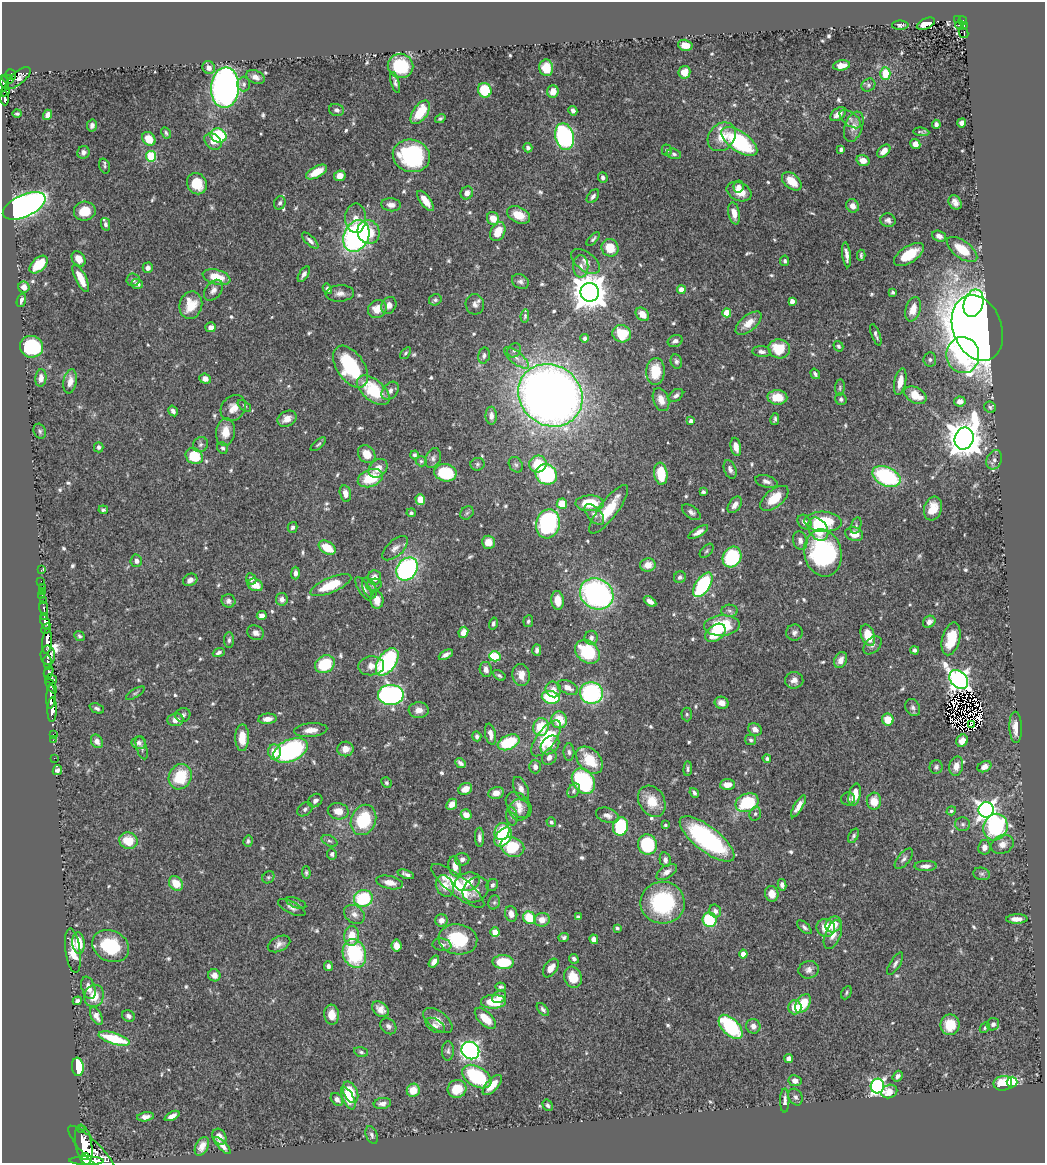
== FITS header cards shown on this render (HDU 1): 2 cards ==
NAXIS1  =                 1043
NAXIS2  =                 1161

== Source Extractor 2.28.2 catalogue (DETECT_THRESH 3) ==
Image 1043 x 1161 px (HDU 1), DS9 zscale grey, 1 PNG px = 1 image px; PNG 1047 x 1165 px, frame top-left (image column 1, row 1161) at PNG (2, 2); each listed source drawn as its Kron ellipse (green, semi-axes under 4 px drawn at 4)
Background 0.419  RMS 0.015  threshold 0.0437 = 3 sigma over >= 5 px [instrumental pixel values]
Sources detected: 677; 12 with non-positive FLUX_AUTO (blend fragments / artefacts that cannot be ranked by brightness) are neither listed nor drawn; of the other 665, the 500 brightest by FLUX_AUTO listed and drawn (165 fainter detections omitted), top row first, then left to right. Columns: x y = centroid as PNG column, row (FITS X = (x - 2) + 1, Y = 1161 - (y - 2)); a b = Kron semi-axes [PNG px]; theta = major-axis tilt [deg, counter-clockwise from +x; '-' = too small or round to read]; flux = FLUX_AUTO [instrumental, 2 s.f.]
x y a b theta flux
957 20 2 2 - 6.7
963 21 4 3 - 68
926 24 10 5 24 13
900 25 8 4 0 2.5
960 25 4 3 - 58
964 26 4 2 - 17
963 33 5 4 - 29
685 45 7 5 -15 10
842 65 8 5 8 9.1
401 66 13 12 - 49
209 68 7 6 - 6
546 68 8 7 - 21
684 72 6 6 - 12
885 73 6 5 - 27
11 74 5 5 - 260
255 77 9 6 -21 5.9
18 78 15 6 39 210
8 79 6 4 -19 210
4 82 7 4 -68 270
395 82 10 4 -74 2.9
244 84 7 6 - 2.7
868 85 7 6 - 2.6
225 88 20 14 86 420
485 90 7 6 - 45
5 91 5 4 - 130
553 91 6 5 - 8.4
5 98 7 3 -87 160
337 110 7 6 - 3.5
573 111 5 4 - 3.2
420 112 13 7 56 34
17 114 4 3 - 1.9
838 114 9 5 38 9.7
48 115 5 4 - 6.2
440 119 5 3 - 2
850 119 12 6 -37 4.8
962 123 4 4 - 4.4
936 124 4 4 - 2.9
92 126 6 5 - 3.4
854 127 16 9 70 8.5
921 132 8 3 -7 2
166 133 6 4 -61 1.9
218 135 8 7 - 66
564 137 13 9 -78 220
722 137 16 12 47 18
149 139 7 6 - 21
213 141 9 7 -44 8.8
739 142 21 10 -35 110
915 144 5 5 - 7.4
528 148 4 4 - 3
841 149 4 3 - 2.5
667 150 6 5 - 2.2
884 151 8 5 45 8.7
83 152 6 6 - 3.3
674 154 7 5 -15 2.4
151 156 5 5 - 57
411 156 19 16 -15 110
863 160 6 5 - 7.7
105 166 8 5 -71 2.1
316 172 11 5 28 19
340 176 6 5 - 9.4
603 178 5 5 - 3.1
792 181 11 7 -41 17
197 184 11 9 -59 24
738 186 6 5 - 4.2
739 192 13 9 -25 16
467 193 7 6 - 6.3
593 196 8 5 51 3.3
426 201 12 5 -54 12
955 202 7 6 - 5.5
280 203 7 5 69 2.9
391 205 10 6 -6 5.9
24 206 23 11 25 550
853 206 7 6 - 6.8
85 211 11 9 6 20
734 213 11 5 -79 9.9
519 215 12 8 -25 16
356 218 15 10 89 10
493 218 7 6 - 13
888 220 7 6 - 3.7
106 224 6 4 -78 2.7
369 232 12 11 - 26
498 232 10 7 64 18
356 236 16 12 65 250
939 236 7 5 -21 4.5
593 239 8 4 46 2
310 241 11 4 -45 4.1
610 248 9 8 - 19
962 249 18 8 -36 27
909 254 17 8 33 29
846 255 12 3 -83 5.7
861 255 6 3 -87 1.8
79 259 8 6 -55 8.9
586 261 17 9 -36 7.2
785 261 5 4 - 2
39 264 11 6 44 26
581 266 11 7 -90 6.6
148 268 5 5 - 4.7
304 274 9 4 59 4
217 277 14 7 -15 24
81 278 15 5 -64 14
133 280 6 6 - 3.3
520 281 9 7 -31 3.6
137 284 6 5 - 4.8
24 287 5 5 - 7.6
327 289 5 4 - 2.9
213 290 12 7 52 5.6
681 290 4 4 - 11
590 292 9 9 - 2300
893 292 4 3 - 1.9
340 293 14 8 4 6.6
21 300 7 3 72 2.8
435 300 6 5 - 2.3
792 301 4 4 - 5.6
973 303 14 9 71 150
475 304 10 9 - 5.1
191 305 14 11 76 24
389 305 9 7 60 6
377 309 10 8 36 13
913 309 12 7 73 12
727 313 4 4 - 23
642 314 7 5 -45 14
525 316 7 4 84 1.8
749 323 15 7 39 12
211 327 5 5 - 4.8
977 328 34 24 -70 2400
622 334 9 8 - 35
876 335 11 4 -70 2.6
585 338 4 4 - 3
675 341 7 5 20 3.9
838 346 5 4 - 2.1
31 347 11 11 - 80
779 349 11 9 -10 30
514 350 7 6 - 2.7
762 352 9 5 -4 3.5
405 353 7 4 51 1.9
484 355 8 5 77 2.9
963 355 18 16 -82 69
516 358 15 6 -39 6.7
930 360 7 6 - 2.4
676 361 7 5 -77 2.8
351 367 23 13 -56 79
655 371 13 9 87 26
815 374 5 3 - 2.1
41 378 9 5 84 5.9
205 379 6 5 - 6.7
70 381 12 6 80 8.3
900 382 13 5 78 12
840 388 8 5 84 1.9
373 390 19 10 -39 51
390 391 10 7 50 5.1
550 395 33 30 -37 1200
676 395 8 5 38 3.6
915 395 12 7 -29 19
777 397 10 7 -4 19
841 399 6 5 - 2.7
661 400 12 7 -70 9.8
960 401 5 5 - 7.8
244 406 8 4 -37 1.9
990 407 6 5 - 1.9
233 408 14 11 47 11
173 411 5 4 - 3.8
491 416 9 5 -89 4.6
287 419 10 7 26 9.7
775 419 6 3 76 1.9
691 421 4 4 - 5
40 431 8 6 -64 2.3
225 432 14 9 84 13
964 439 11 9 68 2600
318 444 9 4 40 1.9
200 445 8 7 - 3
99 447 5 5 - 2.7
736 447 9 5 -79 7.8
223 448 6 5 - 2.1
367 454 10 8 -49 16
414 455 4 4 - 2.1
194 456 9 7 -35 39
433 458 10 7 66 3.9
994 460 10 7 65 4.9
421 461 5 5 - 1.8
477 464 7 6 - 2.2
538 464 9 8 - 28
516 465 8 6 -56 2.4
378 468 10 8 45 10
730 469 9 6 -70 4.4
445 473 11 8 -10 52
546 474 11 10 - 100
661 474 11 6 -83 31
886 476 15 9 -25 100
370 478 13 8 20 33
766 481 11 6 -14 4.1
703 492 4 3 - 2
345 494 8 5 -77 7.2
774 498 17 8 39 21
420 500 5 5 - 13
590 503 14 8 2 31
562 504 5 5 - 23
735 505 9 5 56 5.5
609 509 29 9 53 33
933 509 12 8 72 17
103 510 5 4 - 1.9
691 512 11 6 -36 3.3
411 513 4 4 - 2.1
467 513 7 6 - 2.6
594 514 12 6 -47 5.8
804 522 8 6 -50 5.4
823 522 19 10 -3 47
548 524 14 12 76 140
856 525 8 5 75 2.2
293 527 5 5 - 2.8
818 529 12 9 -57 23
698 532 11 4 31 5.3
854 534 9 7 -15 13
800 540 9 7 -72 4.8
488 542 6 6 - 11
327 548 9 6 -33 24
395 548 16 8 42 6.5
707 551 8 5 46 1.9
823 553 24 18 -78 170
732 557 11 9 61 77
136 561 6 6 - 4.8
648 565 8 6 14 11
407 569 12 9 55 200
41 570 3 2 - 6.1
295 573 6 4 89 4.1
375 577 7 6 - 8.7
680 577 6 5 - 2.8
251 579 6 5 - 3.3
190 580 7 6 - 5.2
41 581 2 2 - 9.9
255 585 8 6 -24 14
331 585 22 7 23 34
374 585 8 6 18 2.6
703 585 14 7 57 97
42 587 2 2 - 7
369 588 11 6 -66 3.6
364 589 13 5 -57 3.9
42 591 3 3 - 32
597 594 17 15 -30 240
42 595 3 2 - 3.7
282 599 6 6 - 4.7
43 600 2 2 - 35
377 600 9 6 -89 9.9
558 600 9 6 -83 13
228 601 7 6 - 3.8
650 601 7 4 -33 5.9
44 608 7 3 -80 120
729 611 8 6 -3 3
262 616 5 4 - 5
44 617 4 3 - 170
528 621 6 4 83 2.1
45 622 7 4 -66 540
929 622 7 5 42 5.5
493 623 6 4 73 2.4
722 626 18 10 4 54
46 628 5 3 - 330
463 632 5 4 - 9.3
256 633 8 7 - 4.8
715 633 11 7 38 25
794 633 8 8 - 3.7
868 635 11 6 -71 20
80 636 5 4 - 1.9
591 638 7 6 - 3.6
951 639 17 8 74 29
229 640 8 5 89 2.8
47 641 13 4 85 1500
872 645 11 7 45 4.4
537 650 6 4 -88 3
915 650 4 4 - 2.5
219 652 6 4 24 3.2
587 652 14 10 -41 58
48 655 10 7 -88 500
446 655 8 4 29 3.9
495 656 6 5 - 59
841 660 8 6 64 6.8
48 662 7 3 -83 280
387 662 15 9 56 150
325 664 10 8 31 51
371 666 13 9 6 9
486 669 8 6 -79 5.9
49 672 6 4 69 380
499 675 7 4 -32 2.2
521 675 11 8 -80 11
51 679 6 3 -16 190
794 680 9 8 - 5.4
959 680 11 8 -47 570
51 686 8 4 -57 300
568 687 11 6 -26 7.2
553 689 8 7 - 6.2
135 693 10 4 32 1.9
591 693 11 11 - 120
391 695 13 10 0 260
51 697 12 5 87 990
551 697 9 6 -14 57
722 703 7 6 - 7.9
97 708 7 4 -23 2.7
913 708 9 7 -62 3.4
52 710 12 4 89 1000
419 710 10 8 1 7.4
687 714 7 5 -88 1.8
183 715 7 7 - 3.2
267 719 9 5 6 7.5
175 720 8 6 7 7.6
559 720 8 8 - 23
888 720 6 5 - 18
971 725 4 2 - 1.9
541 727 9 7 74 29
1016 727 16 6 -88 11
755 729 7 6 - 5.4
311 730 16 7 5 9.5
53 734 3 2 - 13
491 734 11 5 -78 6.3
477 736 5 4 - 3.1
242 738 13 7 89 16
546 738 21 9 52 46
53 740 2 2 - 11
751 740 6 5 - 2.1
97 741 7 5 -57 6.3
962 741 6 5 - 7.3
509 742 11 7 24 49
139 743 7 6 - 3.4
550 745 10 8 45 9.7
142 748 12 5 -74 3
345 749 8 7 - 8.9
290 751 18 11 25 170
274 752 7 6 - 16
569 752 9 5 -88 2.6
549 757 8 7 - 5.1
54 758 2 2 - 9
767 758 4 4 - 2.1
589 760 15 10 -46 30
460 763 6 4 -39 3.1
956 766 10 6 77 7.3
535 767 7 6 - 4.6
936 767 7 6 - 2.4
984 767 7 5 26 6.2
688 769 7 4 86 2.2
57 770 5 4 - 3
180 777 13 11 61 41
583 781 14 10 -54 100
386 783 5 5 - 1.9
727 785 7 5 4 9.8
521 788 12 7 -66 5.6
465 789 7 5 29 11
574 791 8 5 55 2.3
496 793 8 6 12 9.4
694 793 5 3 - 2.5
855 795 11 6 77 16
848 799 7 6 - 2.4
315 801 7 6 - 4.4
652 801 16 12 -60 21
874 801 8 7 - 15
747 803 12 9 23 59
452 804 6 5 - 8.7
519 805 15 10 -45 9.5
798 806 12 4 59 7.3
305 809 8 6 38 2.9
519 810 10 10 - 7
986 810 8 7 - 500
338 811 10 8 -9 11
951 811 5 4 - 2
755 814 7 5 75 2.3
466 815 5 5 - 10
607 815 12 7 -19 5.2
512 817 9 5 -82 2.5
363 820 15 12 67 52
551 822 5 4 - 2
963 824 7 6 - 2.8
665 825 3 3 - 1.9
621 826 9 7 76 62
995 827 13 12 - 110
502 832 9 7 67 29
854 836 8 4 59 2.1
479 837 9 4 -89 3.7
503 837 11 7 50 48
707 839 33 12 -38 130
128 841 9 8 - 23
248 841 6 4 78 1.9
329 841 8 5 -26 2.4
647 844 10 9 - 63
1002 844 12 9 27 7.8
512 847 12 9 -22 39
984 847 7 6 - 5.5
332 854 5 5 - 2.7
462 859 7 6 - 3.9
904 859 12 6 51 3.8
665 860 7 5 -78 3.7
455 866 10 6 -76 7.8
926 866 11 5 1 5.4
667 872 11 6 33 5.7
306 873 6 4 -87 1.9
406 874 8 3 -19 3.3
982 874 8 6 -14 2.4
268 877 6 5 - 1.9
390 882 14 6 -12 8.7
467 882 13 9 16 15
176 883 8 6 -49 18
492 885 6 5 - 2.9
782 885 6 4 -78 3.8
445 886 11 8 -66 12
458 886 33 10 -39 42
476 890 14 11 40 8.2
772 894 8 6 -75 11
363 898 9 8 - 67
494 902 7 5 68 2
296 903 11 4 -21 2.6
663 903 22 21 - 96
292 908 15 5 -26 4.3
715 911 6 5 - 4.4
354 914 11 8 -37 6
511 914 8 6 -74 8.4
578 917 4 4 - 2.3
529 918 7 6 - 31
1017 919 11 4 1 7.3
441 920 6 6 - 7
542 920 8 6 9 10
710 920 7 7 - 47
833 924 8 7 - 10
804 927 9 4 -42 2.8
617 928 4 3 - 1.8
826 928 9 9 - 16
495 932 4 4 - 21
833 935 15 7 67 9.6
352 936 10 7 85 19
564 937 5 4 - 2.6
458 939 19 15 -8 50
594 939 5 4 - 5.1
79 943 11 6 -85 21
279 944 12 7 26 5.8
442 945 9 6 -10 3.5
111 946 19 15 -27 54
396 946 6 5 - 10
73 951 22 7 -82 18
354 953 14 11 -71 84
743 954 4 4 - 11
574 959 5 4 - 3
434 962 7 4 54 5.4
503 962 10 7 -2 37
895 964 13 5 58 3.4
328 966 5 4 - 3.6
551 968 10 6 55 9.9
809 970 10 8 16 5.2
214 975 6 6 - 6.2
573 977 11 8 -71 22
501 987 5 3 - 2.4
88 988 11 6 -71 7.4
846 993 7 4 63 1.8
94 996 11 9 72 17
499 997 7 5 28 6.3
77 1001 4 4 - 3.4
494 1002 12 7 1 31
803 1004 10 6 58 28
795 1007 7 6 - 17
380 1009 9 6 -39 6.8
543 1009 8 4 -47 2.5
332 1015 10 7 -84 11
96 1016 9 5 -62 5.8
128 1016 6 5 - 3.7
485 1018 13 6 -46 18
438 1020 17 9 -37 8.5
993 1024 6 6 - 2.8
435 1025 11 6 -31 3.9
950 1025 10 9 - 21
388 1026 9 7 -46 3.5
753 1026 7 7 - 5.1
731 1027 15 8 -46 89
985 1028 6 4 48 1.8
114 1039 16 5 -16 51
448 1051 9 6 89 2.8
470 1051 9 8 - 310
361 1052 7 4 -16 2.1
789 1059 4 4 - 11
78 1067 9 6 -84 48
898 1076 6 4 53 3.3
477 1077 16 10 -31 89
795 1081 6 5 - 6.1
1012 1082 5 5 - 84
1003 1083 9 7 10 25
492 1085 12 6 47 15
877 1086 7 6 - 260
457 1089 9 9 - 21
413 1090 7 6 - 16
889 1091 8 6 21 9.8
350 1092 11 7 -65 23
795 1097 9 6 -63 3
348 1098 12 5 -65 16
337 1099 7 5 -47 4.1
785 1100 12 4 89 4.7
382 1104 9 5 9 4.8
548 1105 6 4 -58 2.5
172 1116 8 4 25 4.9
146 1117 8 4 10 4.6
81 1130 3 3 - 64
372 1135 9 5 -70 2.7
219 1137 8 6 -62 7.2
84 1144 20 8 -80 2500
202 1146 10 6 64 6.8
222 1146 11 4 -46 5.8
92 1150 32 9 -45 2300
85 1156 3 3 - 900
86 1161 17 4 -1 1800
At the frame edge (FLAGS 8, measured only in part): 1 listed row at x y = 86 1161
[165 fainter detections neither listed nor drawn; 12 non-positive-flux detections neither listed nor drawn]